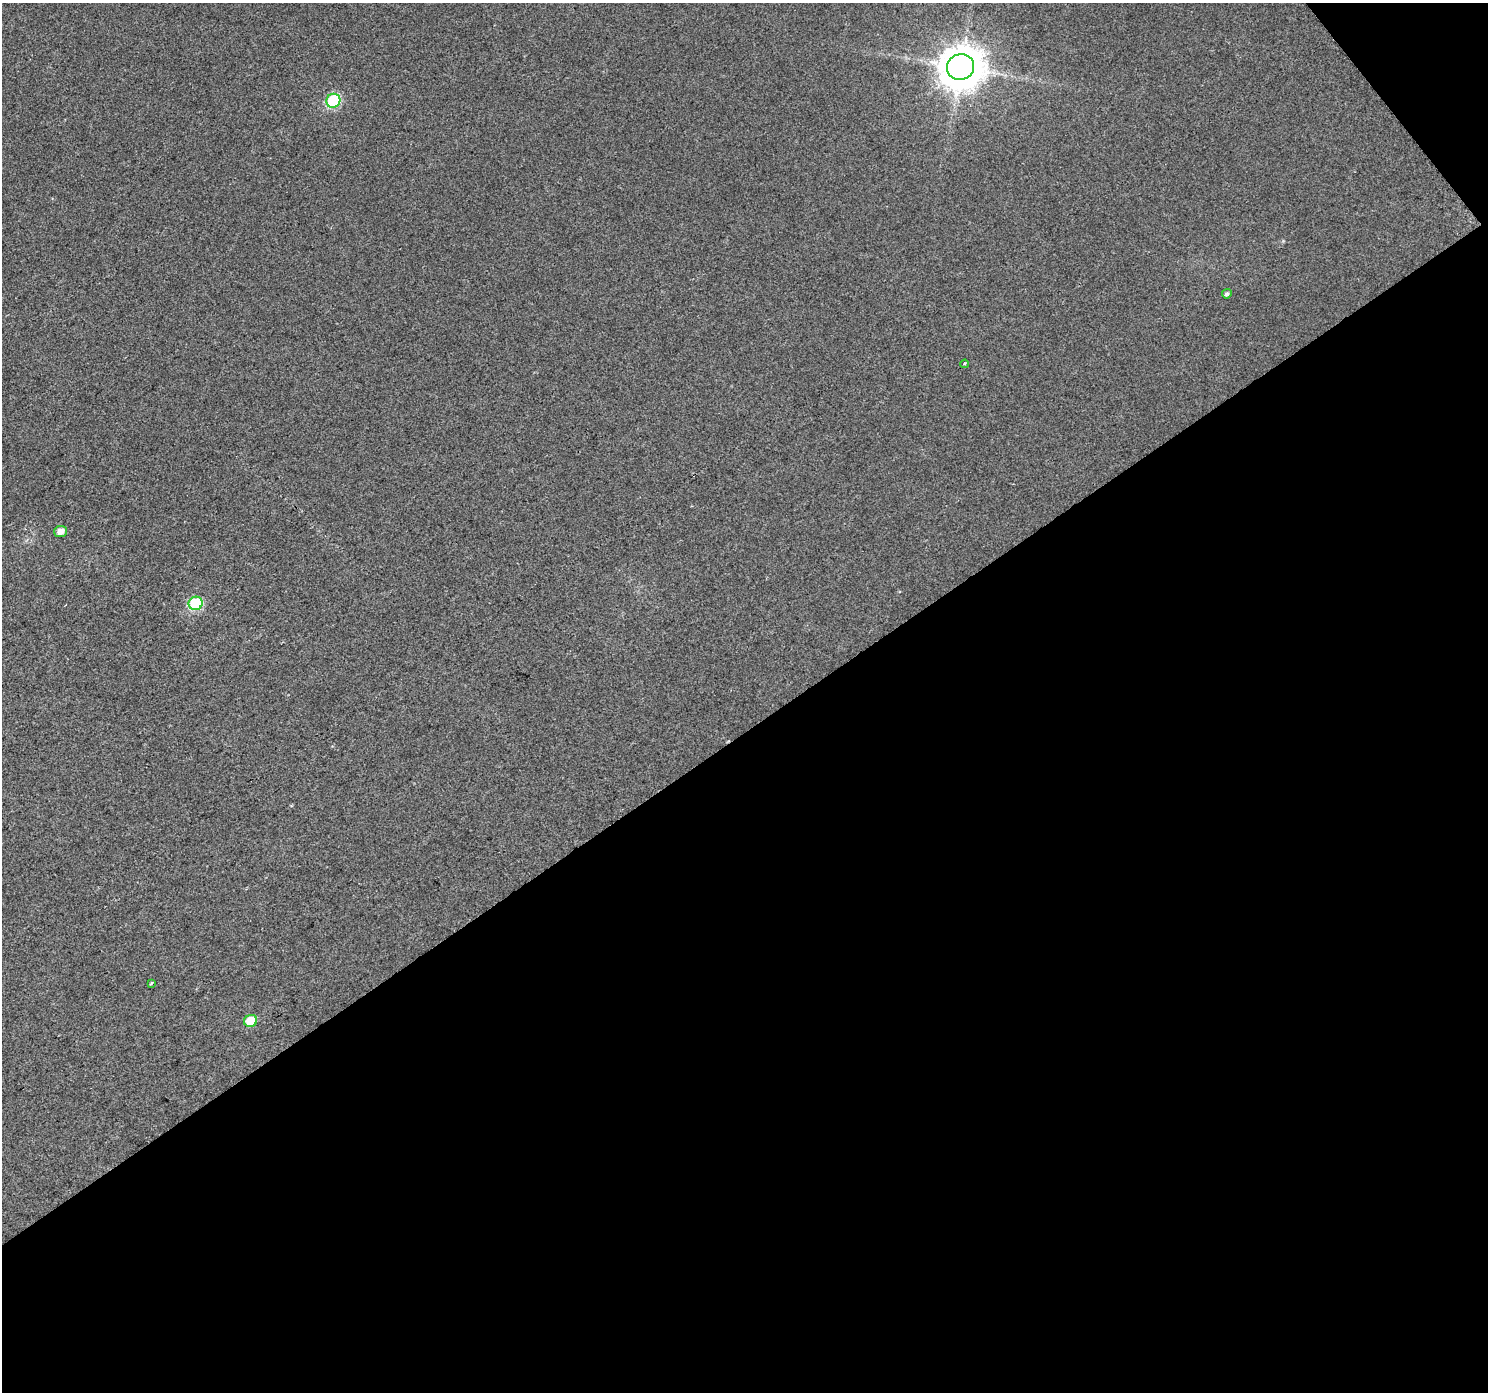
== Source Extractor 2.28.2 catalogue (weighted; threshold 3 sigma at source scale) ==
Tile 4 of 2 x 2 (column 2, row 2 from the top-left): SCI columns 1487-2972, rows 91-1480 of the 2972 x 2943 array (HDU 1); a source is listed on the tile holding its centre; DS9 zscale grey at full resolution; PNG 1490 x 1394 px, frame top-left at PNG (2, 3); each listed source drawn as its Kron ellipse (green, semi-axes under 4 px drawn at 4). Shown black and unused: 49% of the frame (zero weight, under 2 of 3 exposures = <1% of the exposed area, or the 3 px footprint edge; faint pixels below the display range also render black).
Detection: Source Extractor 2.28.2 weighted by HDU 2 'WHT'; one run over the whole footprint, this tile lists its part. Background 0.0222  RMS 0.0081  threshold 0.0364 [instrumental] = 3 sigma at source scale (4.5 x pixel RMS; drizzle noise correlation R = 1.50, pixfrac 1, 0.0396/0.0396 arcsec/px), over >= 5 px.
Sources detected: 8; all 8 listed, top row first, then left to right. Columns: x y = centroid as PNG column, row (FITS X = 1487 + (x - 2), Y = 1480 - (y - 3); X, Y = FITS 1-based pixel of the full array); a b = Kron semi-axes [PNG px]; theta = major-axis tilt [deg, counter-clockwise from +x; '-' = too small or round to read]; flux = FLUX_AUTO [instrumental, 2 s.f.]
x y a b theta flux
961 67 13 13 - 2200
333 101 7 6 - 61
1227 294 5 4 - 1.9
965 364 4 3 - 0.9
61 531 6 5 - 6
196 603 7 6 - 63
151 983 4 3 - 1.2
251 1021 6 6 - 18